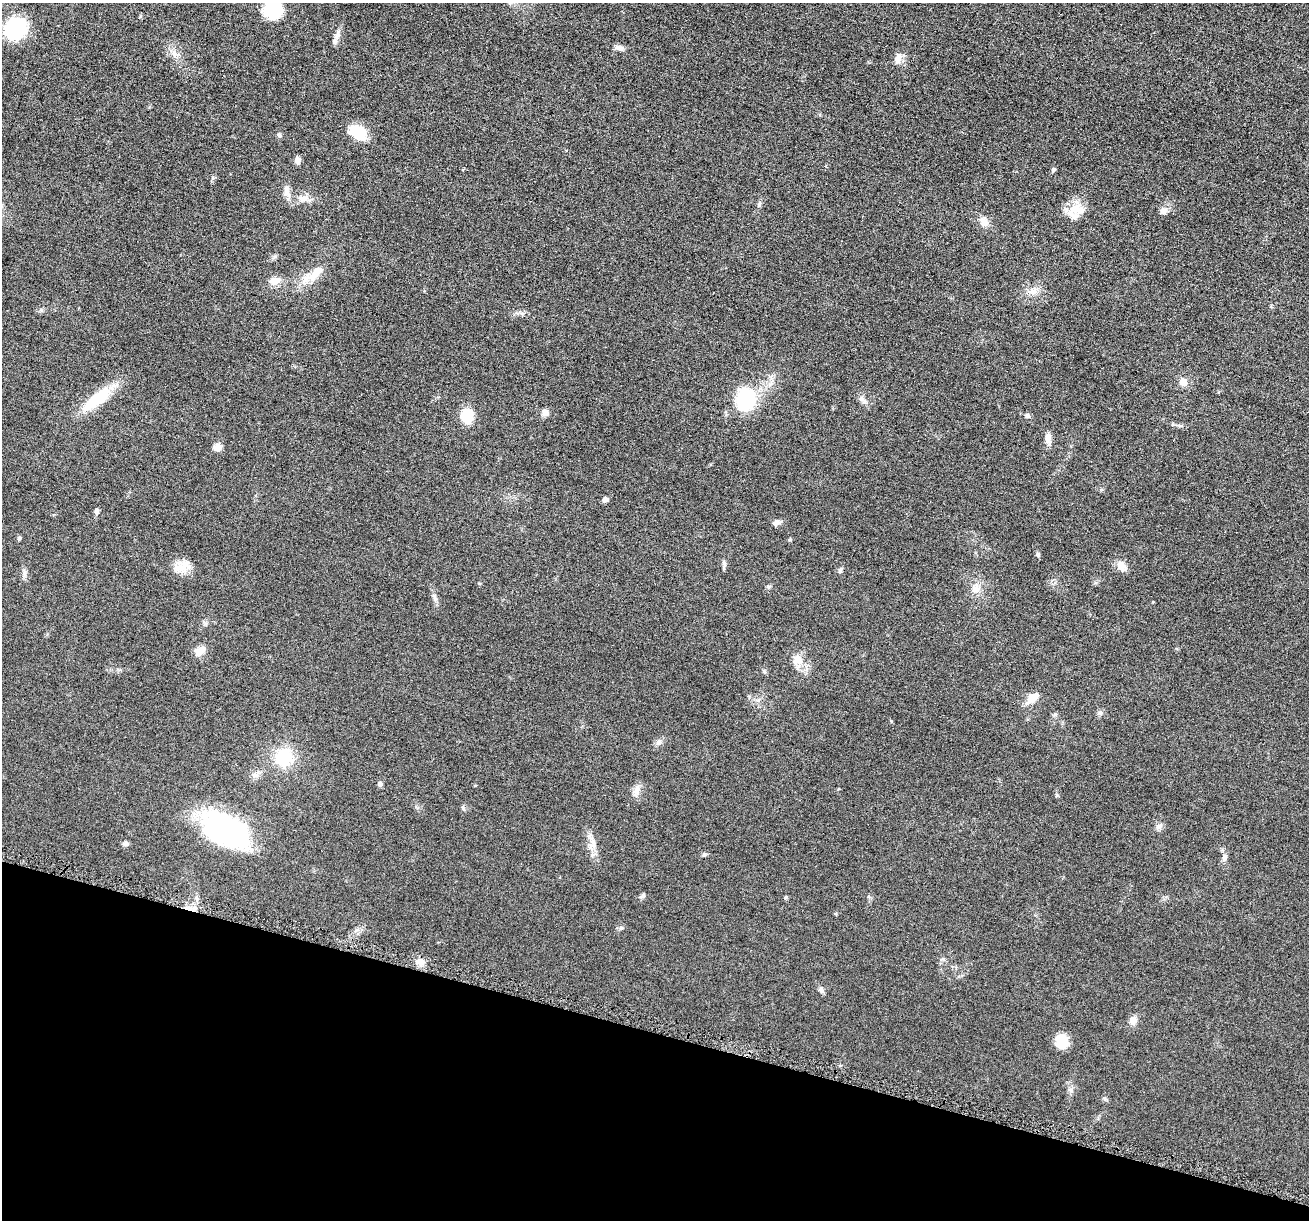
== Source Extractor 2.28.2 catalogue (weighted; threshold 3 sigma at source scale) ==
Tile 15 of 4 x 4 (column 3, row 4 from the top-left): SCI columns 2628-3934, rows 138-1355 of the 5255 x 5272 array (HDU 1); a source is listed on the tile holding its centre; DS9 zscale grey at full resolution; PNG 1311 x 1222 px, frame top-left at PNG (2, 3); no overlay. Shown black and unused: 15% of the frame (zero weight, under 4 of 8 exposures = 1% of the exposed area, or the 3 px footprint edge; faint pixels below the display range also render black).
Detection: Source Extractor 2.28.2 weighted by HDU 2 'WHT'; one run over the whole footprint, this tile lists its part. Background 0.0528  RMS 0.0086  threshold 0.035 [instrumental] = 3 sigma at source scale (4.09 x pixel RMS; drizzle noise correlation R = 1.36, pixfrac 0.8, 0.05/0.05 arcsec/px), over >= 5 px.
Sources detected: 65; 1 cosmic-ray / hot-pixel residue — not listed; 1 inside a brighter listed object's ellipse — not listed separately; the other 63 listed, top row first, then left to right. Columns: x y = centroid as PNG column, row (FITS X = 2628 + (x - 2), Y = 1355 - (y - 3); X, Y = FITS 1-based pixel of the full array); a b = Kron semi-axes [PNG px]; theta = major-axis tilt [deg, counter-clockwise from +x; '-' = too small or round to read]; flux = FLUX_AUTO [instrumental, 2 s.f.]
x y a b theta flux
273 10 19 17 -1 35
16 28 23 22 - 49
335 41 8 7 - 2.9
620 48 10 7 -15 3.4
173 53 8 5 -90 2.4
898 59 13 8 71 5.9
358 132 18 13 -24 26
279 135 6 5 - 1.5
298 160 7 6 - 4
1053 170 6 5 - 1.2
286 189 11 8 -77 4.1
303 198 15 9 5 6.9
759 205 6 5 - 1.4
1075 209 19 16 25 15
1163 211 11 8 28 4
984 222 13 10 -72 6
317 272 26 10 50 12
275 281 13 10 20 7.1
1033 291 15 8 11 5.8
1183 382 11 10 - 5.3
746 399 27 21 75 52
96 400 43 14 40 31
863 400 15 5 -41 3.3
545 413 8 8 - 3.6
467 416 12 10 -80 23
1027 416 7 6 - 1.6
1048 438 15 8 -88 4.8
218 447 10 8 15 4.8
605 500 6 6 - 2.8
96 511 7 5 88 2
777 523 11 6 21 3.2
19 538 5 4 - 1.3
789 540 4 4 - 1.1
1038 555 6 5 - 1.5
724 565 13 3 86 1.8
1121 566 15 10 -50 6.2
181 567 26 9 34 9.2
840 570 7 5 87 1.5
25 573 10 4 -77 2.3
976 589 11 10 - 5.9
435 597 14 6 -70 3.2
200 651 15 9 42 7
798 660 14 13 - 9.3
1033 697 16 10 35 8.7
1100 712 7 4 1 1.5
659 742 9 7 45 2.9
284 757 18 17 - 34
255 775 11 7 19 3.5
380 784 6 5 - 2.3
636 791 16 8 71 5.1
1057 795 5 4 - 0.95
1159 826 9 7 43 2.8
226 831 46 26 -24 160
125 844 7 6 - 1.9
593 844 17 5 -78 5.7
704 854 6 4 73 1
1224 857 10 6 73 3
642 896 8 5 43 2
786 897 5 3 - 0.89
420 962 10 8 -54 5.8
821 990 10 5 -83 2.2
1133 1021 11 10 - 4.8
1062 1042 16 12 90 15
Isophote crosses this tile's border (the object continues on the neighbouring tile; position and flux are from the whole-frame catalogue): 1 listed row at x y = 273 10
Unlisted compact peaks at least as high as the median listed source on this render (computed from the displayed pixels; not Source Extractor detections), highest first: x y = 621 928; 463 808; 768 586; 891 721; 764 671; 479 583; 275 256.